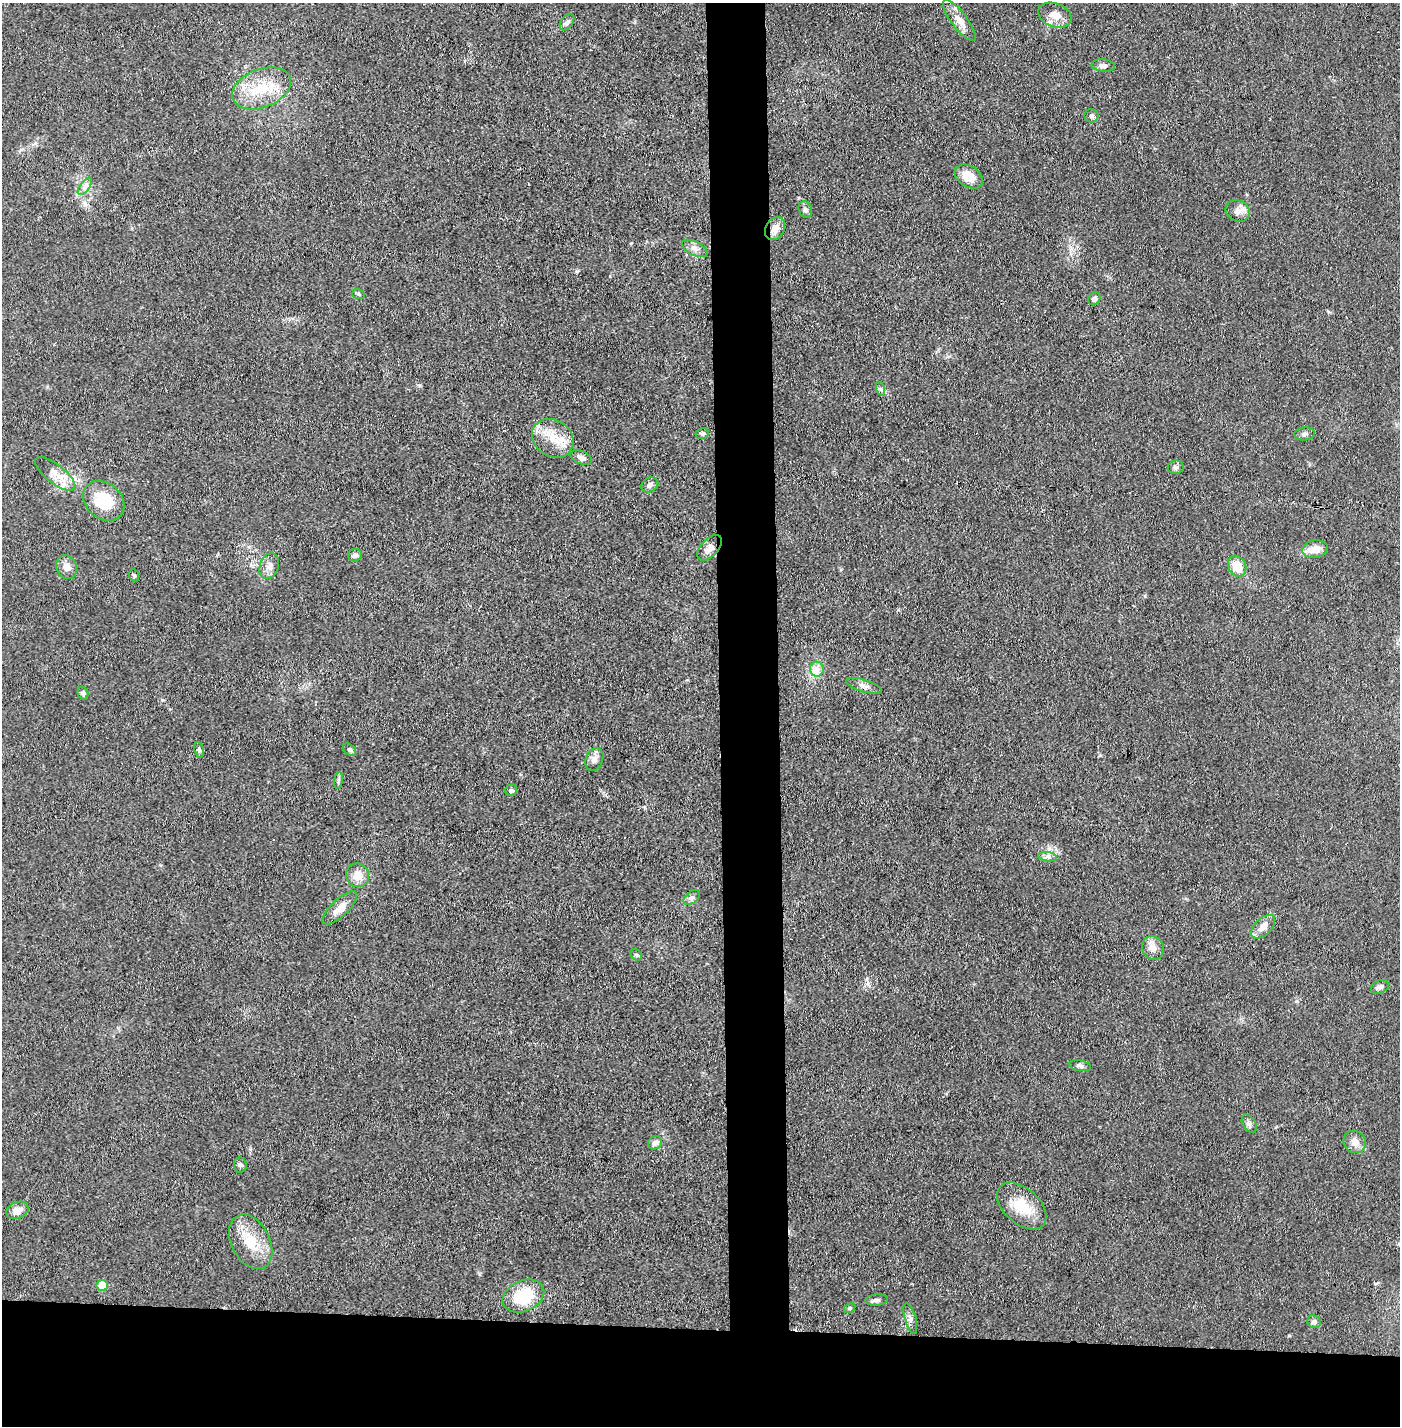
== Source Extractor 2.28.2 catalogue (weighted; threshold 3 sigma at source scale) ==
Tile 8 of 3 x 3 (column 2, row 3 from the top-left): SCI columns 1450-2847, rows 1-1424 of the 4296 x 4273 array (HDU 1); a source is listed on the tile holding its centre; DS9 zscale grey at full resolution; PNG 1402 x 1428 px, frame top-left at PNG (2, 3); each listed source drawn as its Kron ellipse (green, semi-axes under 4 px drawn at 4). Shown black and unused: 11% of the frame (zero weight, under 3 of 4 exposures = <1% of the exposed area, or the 3 px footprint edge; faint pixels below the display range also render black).
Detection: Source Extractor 2.28.2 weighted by HDU 2 'WHT'; one run over the whole footprint, this tile lists its part. Background 0.0706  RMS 0.0071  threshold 0.0318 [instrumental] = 3 sigma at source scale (4.5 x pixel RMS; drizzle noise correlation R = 1.50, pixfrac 1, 0.05/0.05 arcsec/px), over >= 5 px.
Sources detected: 61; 1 inside a brighter listed object's ellipse — not listed separately; the other 60 listed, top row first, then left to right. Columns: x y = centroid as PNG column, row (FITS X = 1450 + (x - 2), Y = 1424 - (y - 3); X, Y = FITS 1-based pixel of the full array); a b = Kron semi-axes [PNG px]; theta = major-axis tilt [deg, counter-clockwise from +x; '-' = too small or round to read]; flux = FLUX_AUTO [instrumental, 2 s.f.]
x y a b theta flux
1055 15 17 11 -20 8.7
959 20 25 8 -53 8
567 22 9 6 52 2.2
1103 66 11 6 -6 3.1
262 88 31 19 21 28
1091 116 7 6 - 1.9
969 176 15 10 -32 12
85 186 10 5 55 2.9
805 210 8 6 -69 2.3
1238 211 12 10 -26 4.9
775 229 12 9 58 6.1
695 248 14 6 -27 3.7
358 294 6 5 - 1.3
1094 299 7 5 55 2.7
881 389 7 4 -72 1.4
702 433 6 5 - 1.8
1305 434 10 6 5 2.5
553 438 22 18 -33 17
581 457 11 6 -23 3
1176 467 8 7 - 2
55 474 24 9 -38 9.5
650 485 9 7 31 2.5
104 501 22 18 -41 27
710 548 15 8 47 4.5
1315 549 13 8 9 8.6
355 555 7 6 - 2.3
269 566 13 9 70 4.9
1237 566 11 8 -61 14
67 567 12 10 -67 5.1
134 575 6 4 -66 1.1
817 669 7 7 - 3.7
864 686 18 6 -17 3.5
83 693 7 5 -74 1.5
199 750 7 5 -79 1.6
349 750 8 5 -41 1.3
594 759 12 8 67 3.8
338 780 8 4 81 1.4
511 790 6 6 - 2.2
1047 857 9 4 -8 2.2
357 875 12 11 - 8.8
692 897 9 6 41 2.3
340 908 22 8 43 7.6
1263 927 14 8 43 7.5
1153 948 12 11 - 5.2
636 955 6 5 - 1.2
1380 987 9 6 24 2.5
1080 1066 11 5 -10 2
1249 1124 10 6 -58 2.2
1355 1142 12 10 -46 6.1
655 1143 7 6 - 3.5
240 1165 7 6 - 1.7
1022 1206 29 17 -42 22
17 1210 11 8 23 6.3
251 1242 29 19 -62 21
102 1285 5 5 - 12
523 1296 22 15 24 32
877 1300 11 5 5 2.2
850 1308 6 4 27 1.1
910 1318 16 5 -74 3.1
1314 1322 7 6 - 2.5
Overlapping masked pixels (flux is a lower limit): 1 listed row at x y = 775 229
Unlisted compact peaks at least as high as the median listed source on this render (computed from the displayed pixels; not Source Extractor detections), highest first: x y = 577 271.